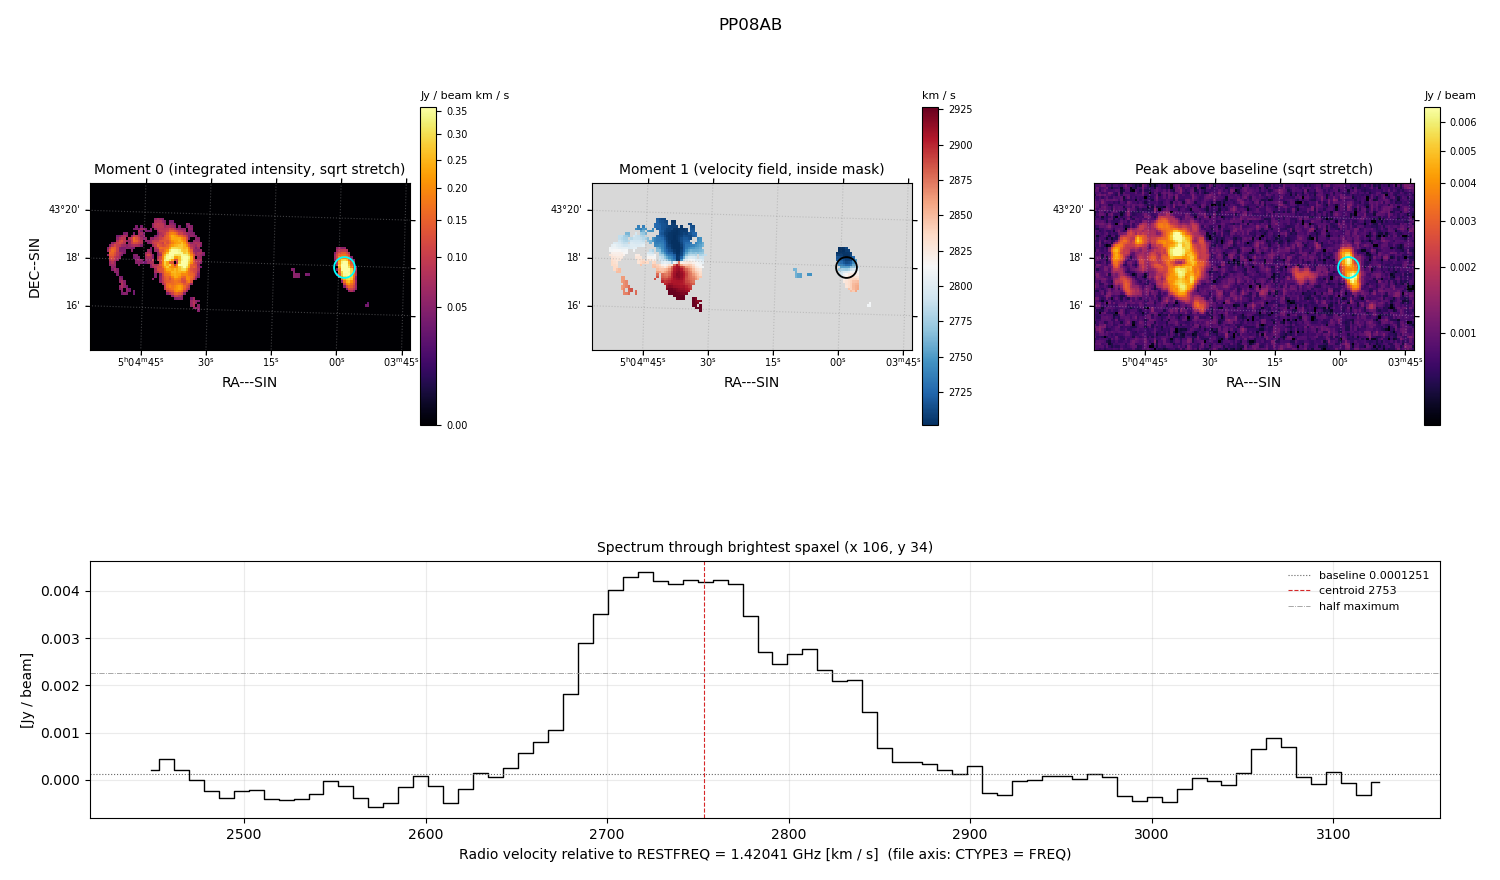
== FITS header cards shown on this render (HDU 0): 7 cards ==
OBJECT  = 'PP08AB  '
BUNIT   = 'JY/BEAM '
CTYPE1  = 'RA---SIN'
CTYPE2  = 'DEC--SIN'
CTYPE3  = 'FREQ    '
NAXIS3  =                   83
RESTFREQ=          1420405760.

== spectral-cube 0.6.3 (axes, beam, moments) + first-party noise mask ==
SpectralCube HDU 0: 83 channels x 70 x 134 spaxels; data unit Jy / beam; figure title: PP08AB
Units: CUNIT1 'DEGREE' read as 'deg', CUNIT2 'DEGREE' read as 'deg', CUNIT3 'HZ' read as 'Hz', BUNIT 'JY/BEAM' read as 'Jy/beam' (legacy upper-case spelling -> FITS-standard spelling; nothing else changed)
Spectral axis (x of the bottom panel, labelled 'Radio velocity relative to RESTFREQ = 1.42041 GHz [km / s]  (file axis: CTYPE3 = FREQ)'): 2449 .. 3125 km / s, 83 channels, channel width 8.24 km / s
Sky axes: RA---SIN/DEC--SIN; field 13.4' x 7' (6 arcsec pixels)
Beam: BMAJ/BMIN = -1.0/-1.0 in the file is a 'no beam' sentinel, not a beam (none drawn)
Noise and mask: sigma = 3.3e-04 Jy / beam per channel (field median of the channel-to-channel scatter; includes a channel-correlation factor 1.7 measured on the 7813 emission-free spaxels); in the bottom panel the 63 channels outside the line scatter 3.9e-04 Jy / beam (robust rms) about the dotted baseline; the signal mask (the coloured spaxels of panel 2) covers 9% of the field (1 speck under 2 px dropped from it)
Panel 1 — Moment 0 (line voxels x channel width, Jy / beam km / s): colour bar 0 .. 0.359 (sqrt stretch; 0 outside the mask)
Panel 2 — Moment 1 (intensity-weighted velocity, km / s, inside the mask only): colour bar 2702 .. 2927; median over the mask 2796
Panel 3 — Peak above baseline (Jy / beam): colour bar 4.93e-04 .. 0.00655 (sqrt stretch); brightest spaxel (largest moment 0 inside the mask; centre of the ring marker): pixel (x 106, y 34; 0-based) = FK5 05h03m59s +43d18m00s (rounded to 1 s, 10 arcsec steps: no finer than the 6 arcsec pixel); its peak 0.00427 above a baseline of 0.0001251
Panel 4 — spectrum at that spaxel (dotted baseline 0.0001251 Jy / beam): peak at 2721 km / s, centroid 2753 km / s (red dashed line; intensity-weighted over the run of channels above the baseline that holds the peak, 2643 .. 2890 km / s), W50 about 140 km / s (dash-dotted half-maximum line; edge to edge of the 17 channels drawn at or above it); detected line 2676 .. 2841 km / s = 20 of 83 channels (24%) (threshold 4 sigma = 0.0013 Jy / beam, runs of >= 3 channels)